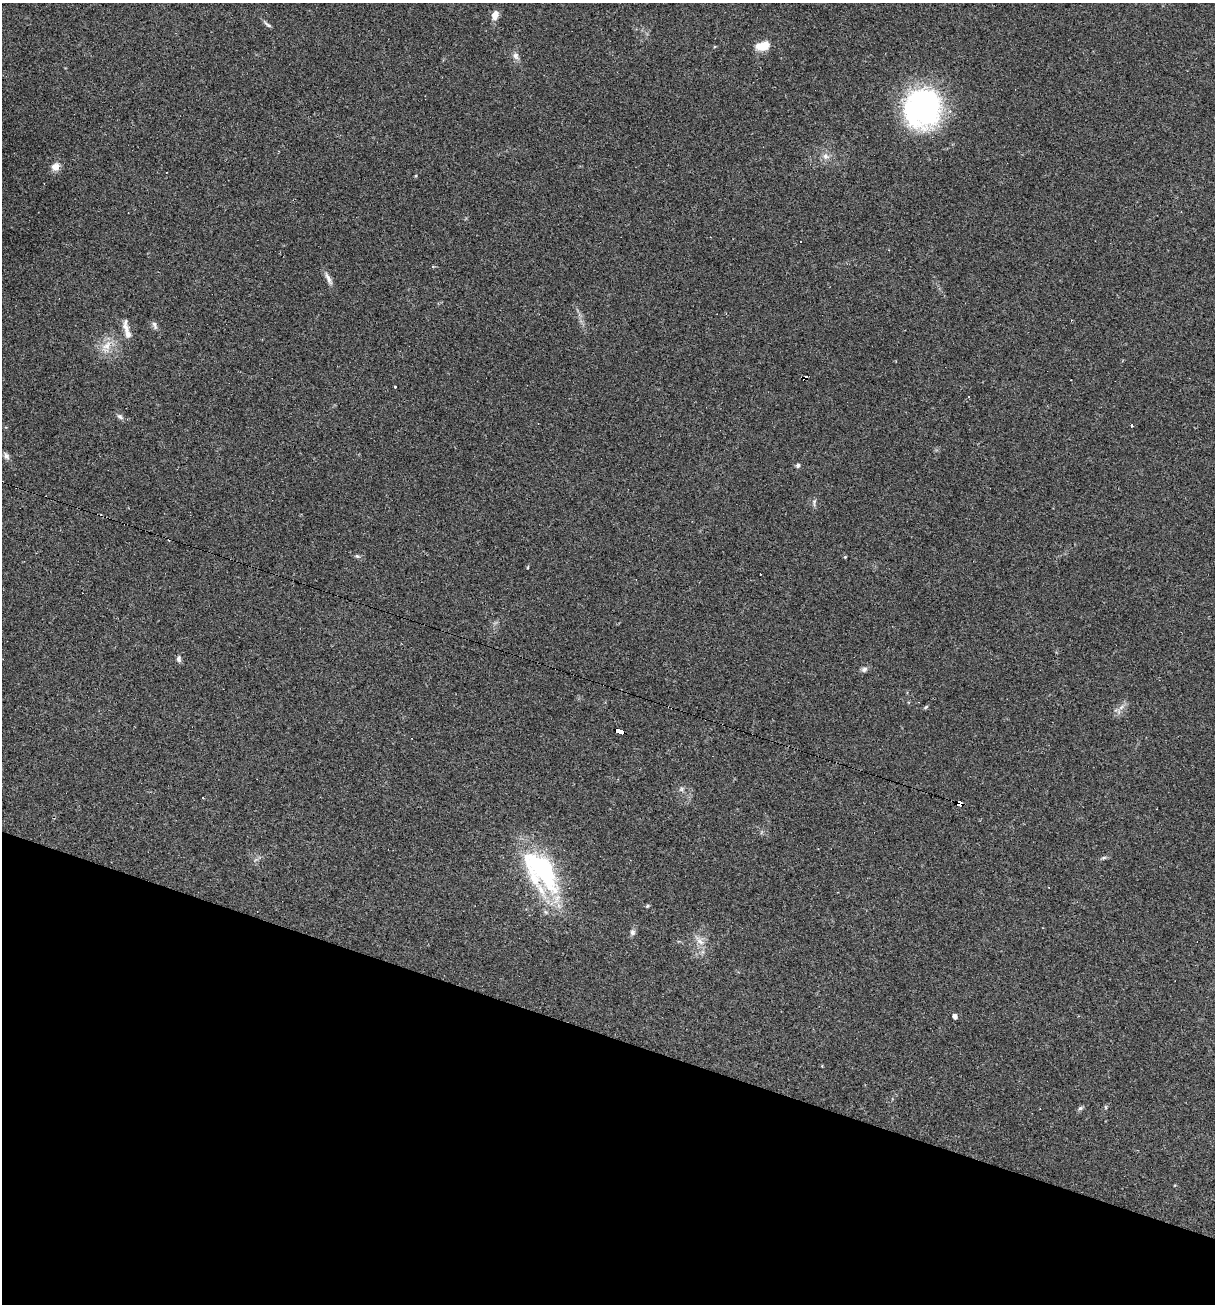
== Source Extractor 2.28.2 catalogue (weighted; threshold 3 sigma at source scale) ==
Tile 15 of 4 x 4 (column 3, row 4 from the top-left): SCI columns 2677-3889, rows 1-1302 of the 5227 x 5208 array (HDU 1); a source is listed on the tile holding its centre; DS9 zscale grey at full resolution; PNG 1217 x 1306 px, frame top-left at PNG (2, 3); no overlay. Shown black and unused: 21% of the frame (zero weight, under 2 of 3 exposures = <1% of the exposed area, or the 3 px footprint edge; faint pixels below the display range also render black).
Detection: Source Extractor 2.28.2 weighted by HDU 2 'WHT'; one run over the whole footprint, this tile lists its part. Background 0.0665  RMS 0.0055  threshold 0.0247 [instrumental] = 3 sigma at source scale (4.5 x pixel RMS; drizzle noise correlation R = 1.50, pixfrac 1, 0.05/0.05 arcsec/px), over >= 5 px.
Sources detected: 48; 9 cosmic-ray / hot-pixel residue — not listed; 2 inside a brighter listed object's ellipse — not listed separately; the other 37 listed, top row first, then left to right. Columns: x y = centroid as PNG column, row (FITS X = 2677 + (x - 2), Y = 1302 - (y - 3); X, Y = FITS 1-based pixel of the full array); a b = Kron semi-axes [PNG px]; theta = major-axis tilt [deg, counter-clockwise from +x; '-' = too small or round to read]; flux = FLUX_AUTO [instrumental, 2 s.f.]
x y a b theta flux
495 15 10 7 69 4.6
268 25 13 4 -35 1.3
763 46 13 8 17 9.9
516 56 10 8 -67 2.3
923 107 37 34 61 120
826 156 10 8 -26 2.8
55 167 10 9 - 4.2
416 176 5 3 - 0.49
328 278 19 5 -63 2.9
155 325 12 5 -67 1.7
125 326 19 9 -88 4.1
107 346 18 10 52 6.9
395 386 3 3 - 0.86
120 416 8 6 -43 1.5
1132 426 4 2 - 0.62
6 456 8 7 - 2
798 465 6 5 - 1.1
814 503 13 3 83 1.1
357 556 6 5 - 0.88
845 557 4 3 - 0.49
179 659 9 6 -87 1.6
864 669 8 7 - 1.6
926 707 6 4 44 0.69
1121 707 9 3 45 1.6
620 732 8 4 -18 56
682 789 7 4 -90 1
203 798 3 2 - 0.54
959 804 5 4 - 110
1104 857 7 4 19 0.92
541 871 49 25 -55 84
647 906 5 4 - 0.67
632 932 8 7 - 1.7
700 941 12 6 -34 3.1
955 1016 4 4 - 3.2
822 1066 3 3 - 0.53
1106 1107 6 4 -89 0.66
1080 1108 6 5 - 1.1
Overlapping masked pixels (flux is a lower limit): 2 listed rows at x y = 620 732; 959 804